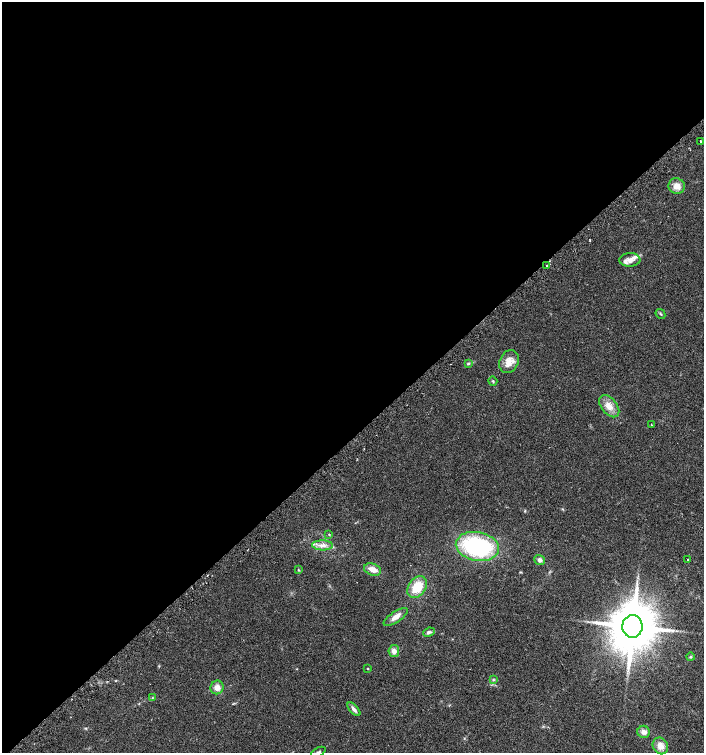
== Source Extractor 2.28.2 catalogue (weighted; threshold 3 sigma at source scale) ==
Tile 2 of 4 x 4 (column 2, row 1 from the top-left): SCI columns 1572-2975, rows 4537-6038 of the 6015 x 6062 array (HDU 1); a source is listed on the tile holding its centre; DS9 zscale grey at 2 x 2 block average (1 PNG px = mean of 2 x 2 image px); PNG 706 x 755 px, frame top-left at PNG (2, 2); each listed source drawn as its Kron ellipse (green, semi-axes under 4 px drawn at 4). Shown black and unused: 58% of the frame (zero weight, under 2 of 3 exposures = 2% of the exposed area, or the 3 px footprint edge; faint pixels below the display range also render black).
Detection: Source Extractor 2.28.2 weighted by HDU 2 'WHT'; one run over the whole footprint, this tile lists its part. Background 0.0686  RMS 0.0087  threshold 0.0392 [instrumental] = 3 sigma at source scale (4.5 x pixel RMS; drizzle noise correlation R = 1.50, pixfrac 1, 0.0396/0.0396 arcsec/px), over >= 5 px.
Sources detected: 33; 2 inside a brighter listed object's ellipse — not listed separately; the other 31 listed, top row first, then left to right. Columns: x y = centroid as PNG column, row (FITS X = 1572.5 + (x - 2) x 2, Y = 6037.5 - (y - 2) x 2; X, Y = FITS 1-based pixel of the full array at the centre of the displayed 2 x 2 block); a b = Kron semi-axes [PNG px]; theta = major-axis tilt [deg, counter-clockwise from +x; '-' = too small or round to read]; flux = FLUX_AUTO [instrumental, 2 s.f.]
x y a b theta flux
700 141 2 2 - 3.3
677 186 8 7 - 15
630 260 10 7 3 12
546 265 2 2 - 5.7
660 314 5 3 - 2.3
509 362 12 9 61 22
468 363 4 3 - 2.6
493 381 5 3 - 2.2
609 406 13 7 -51 18
651 424 2 2 - 7.2
329 534 3 3 - 1.5
323 545 10 5 -1 12
477 546 22 14 -11 210
688 559 2 2 - 5.2
540 560 5 5 - 6.6
373 569 9 5 -18 16
298 570 3 2 - 1.3
417 587 12 8 54 42
396 617 14 5 34 13
632 626 11 10 - 9500
429 632 6 4 24 4
394 651 6 5 - 9.6
690 657 4 3 - 2.4
368 669 3 2 - 1
493 680 3 3 - 2
217 687 7 6 - 14
152 698 3 2 - 1.2
354 709 8 3 -47 7.3
644 732 6 6 - 8.8
660 746 9 7 -58 16
318 752 8 3 28 3.6
Isophote crosses this tile's border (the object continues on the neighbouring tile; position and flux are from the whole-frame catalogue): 1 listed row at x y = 318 752
Diffuse or blended objects may show on this block-average render without a row.